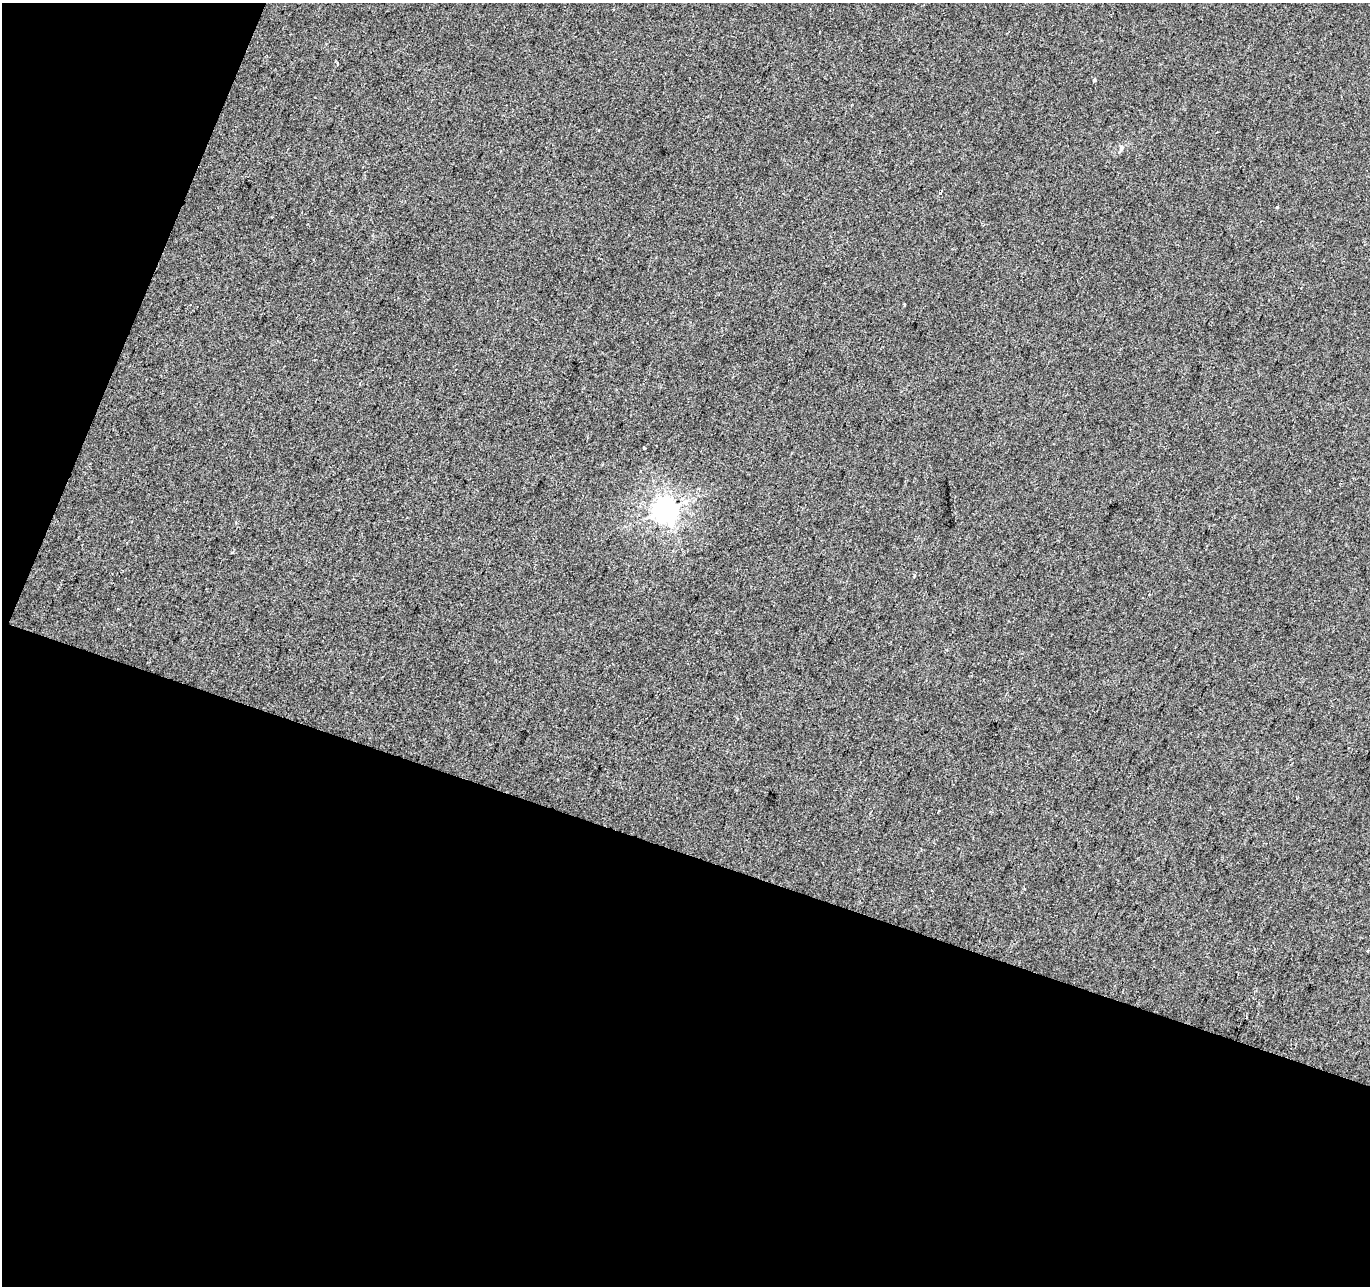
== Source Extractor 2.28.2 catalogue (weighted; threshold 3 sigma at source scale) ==
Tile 3 of 2 x 2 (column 1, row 2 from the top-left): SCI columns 1-1368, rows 126-1409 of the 2736 x 2801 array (HDU 1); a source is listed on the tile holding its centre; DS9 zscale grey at full resolution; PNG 1372 x 1288 px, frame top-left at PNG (2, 3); no overlay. Shown black and unused: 38% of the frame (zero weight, under 2 of 3 exposures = <1% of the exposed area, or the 3 px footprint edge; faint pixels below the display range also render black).
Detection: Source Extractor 2.28.2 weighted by HDU 2 'WHT'; one run over the whole footprint, this tile lists its part. Background 0.0135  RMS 0.0088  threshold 0.0394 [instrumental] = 3 sigma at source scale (4.5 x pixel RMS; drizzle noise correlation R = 1.50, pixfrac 1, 0.0396/0.0396 arcsec/px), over >= 5 px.
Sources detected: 7; all 7 listed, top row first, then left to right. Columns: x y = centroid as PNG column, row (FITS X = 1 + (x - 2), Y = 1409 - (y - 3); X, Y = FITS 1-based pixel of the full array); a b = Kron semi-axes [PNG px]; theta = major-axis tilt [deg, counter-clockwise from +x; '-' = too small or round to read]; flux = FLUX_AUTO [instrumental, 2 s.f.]
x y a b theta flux
1094 80 4 4 - 1.1
1121 148 9 5 80 2.2
905 304 3 3 - 2.4
644 448 3 3 - 1.1
665 510 7 7 - 900
914 576 3 3 - 2
939 811 3 2 - 1.1